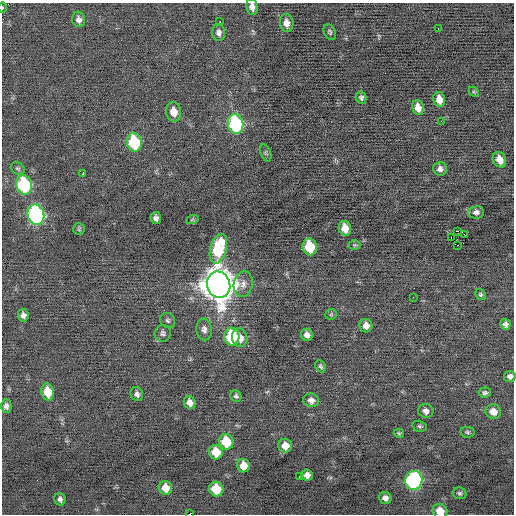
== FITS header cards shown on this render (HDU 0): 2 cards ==
NAXIS1  =                  512 / Axis length
NAXIS2  =                  512 / Axis length

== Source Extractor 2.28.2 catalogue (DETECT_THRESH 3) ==
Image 512 x 512 px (HDU 0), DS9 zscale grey, 1 PNG px = 1 image px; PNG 516 x 516 px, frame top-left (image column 1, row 512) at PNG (2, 3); each listed source drawn as its Kron ellipse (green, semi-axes under 4 px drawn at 4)
Background -0.0344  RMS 0.68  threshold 2.05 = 3 sigma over >= 5 px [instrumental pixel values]
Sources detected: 77; all 77 listed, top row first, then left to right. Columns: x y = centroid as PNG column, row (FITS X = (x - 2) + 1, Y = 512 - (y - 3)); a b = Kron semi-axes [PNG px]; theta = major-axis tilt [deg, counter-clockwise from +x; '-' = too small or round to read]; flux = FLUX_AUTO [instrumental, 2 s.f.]
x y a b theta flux
252 7 8 5 -82 220
2 8 5 3 - 45
79 19 8 6 -76 190
220 22 3 2 - 730
287 23 9 7 -84 290
438 28 3 2 - 64
219 32 8 6 -88 170
330 32 8 5 -64 88
474 92 6 4 -44 57
361 98 6 5 - 100
439 99 7 5 -78 410
418 108 7 6 - 390
174 112 10 7 -79 490
441 121 2 2 - 170
236 124 10 7 -77 5500
134 142 9 7 -76 3300
266 153 9 5 -69 77
499 160 8 6 -61 420
18 168 7 6 - 93
440 169 7 7 - 180
83 174 3 3 - 510
24 185 10 7 -75 4800
476 212 8 6 9 170
36 215 10 8 -77 8900
156 218 6 5 - 160
192 220 6 4 19 66
345 228 7 6 - 520
79 229 6 6 - 70
458 231 2 2 - 1600
465 235 2 2 - 120
451 237 3 2 - 2200
354 245 6 5 - 59
458 245 3 2 - 560
310 247 8 7 - 1900
218 249 15 8 74 3000
243 284 13 9 80 290
219 285 13 11 -75 85000
481 295 6 5 - 76
413 297 3 2 - 41
331 314 6 5 - 67
23 315 6 5 - 180
168 320 8 7 - 110
505 324 5 5 - 160
366 326 7 6 - 290
204 329 11 7 -85 230
163 333 8 8 - 140
307 335 6 5 - 230
232 337 9 8 - 2400
240 338 9 8 - 450
320 366 6 5 - 91
510 376 6 5 - 170
48 392 8 6 -79 960
485 393 6 5 - 91
137 394 7 6 - 150
236 396 6 5 - 92
311 400 8 6 -11 210
190 402 6 5 - 260
6 406 6 5 - 150
426 411 8 7 - 220
493 412 8 7 - 390
420 426 7 5 -14 88
467 432 7 5 -9 79
399 433 5 4 - 62
226 442 8 7 - 1500
285 446 7 6 - 440
216 452 7 7 - 890
243 466 7 6 - 570
307 475 6 5 - 240
299 477 3 2 - 41
414 480 9 8 - 9500
165 488 7 6 - 550
216 489 7 7 - 1200
459 493 7 5 -21 100
385 498 6 5 - 210
60 499 6 5 - 150
440 511 7 7 - 680
189 514 2 2 - 150
At the frame edge (FLAGS 8, measured only in part): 5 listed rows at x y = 252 7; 2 8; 510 376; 440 511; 189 514